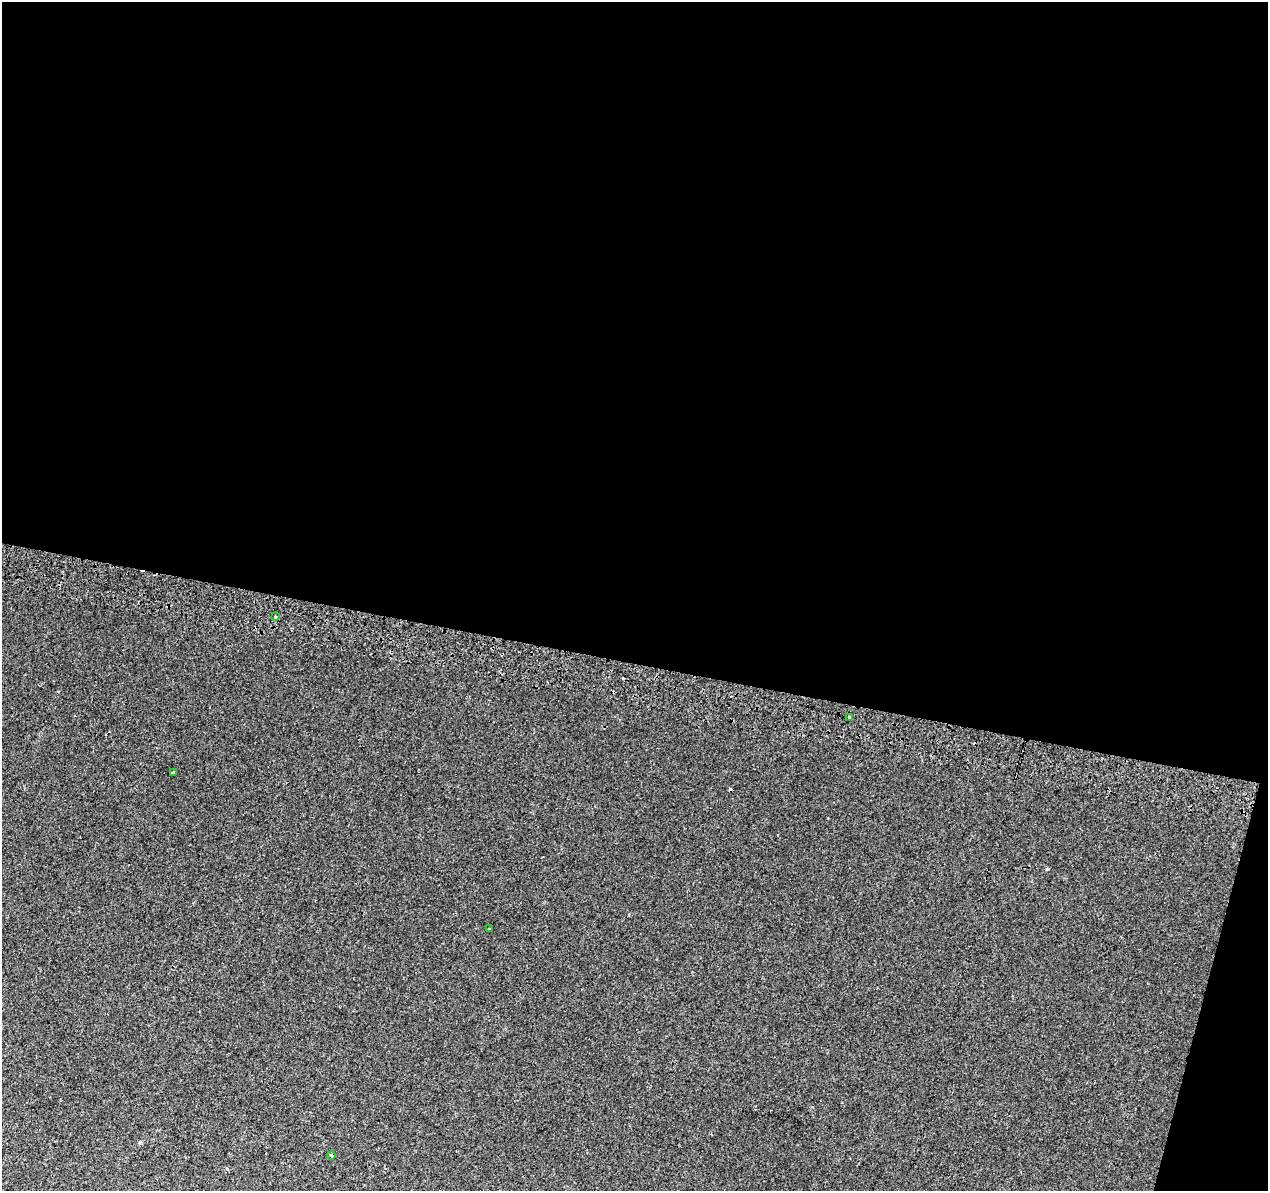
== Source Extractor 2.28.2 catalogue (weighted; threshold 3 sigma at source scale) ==
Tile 4 of 4 x 4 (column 4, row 1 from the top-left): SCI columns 3818-5083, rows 3892-5080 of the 5092 x 5344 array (HDU 1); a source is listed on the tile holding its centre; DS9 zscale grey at full resolution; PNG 1270 x 1193 px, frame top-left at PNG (2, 2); each listed source drawn as its Kron ellipse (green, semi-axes under 4 px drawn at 4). Shown black and unused: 57% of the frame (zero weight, under 2 of 3 exposures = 2% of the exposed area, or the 3 px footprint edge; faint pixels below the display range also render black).
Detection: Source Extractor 2.28.2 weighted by HDU 2 'WHT'; one run over the whole footprint, this tile lists its part. Background 0.00752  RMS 0.0036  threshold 0.0161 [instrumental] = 3 sigma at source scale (4.5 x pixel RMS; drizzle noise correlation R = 1.50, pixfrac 1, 0.0396/0.0396 arcsec/px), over >= 5 px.
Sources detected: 8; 3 cosmic-ray / hot-pixel residue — neither listed nor drawn; the other 5 listed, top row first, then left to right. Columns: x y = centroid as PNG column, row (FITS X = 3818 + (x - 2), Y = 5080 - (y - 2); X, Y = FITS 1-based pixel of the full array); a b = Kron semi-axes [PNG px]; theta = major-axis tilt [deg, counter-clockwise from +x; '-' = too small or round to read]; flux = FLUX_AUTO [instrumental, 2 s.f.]
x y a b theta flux
275 617 3 3 - 0.74
850 717 4 3 - 0.73
173 773 3 3 - 0.6
489 929 3 2 - 0.91
331 1155 4 3 - 0.33